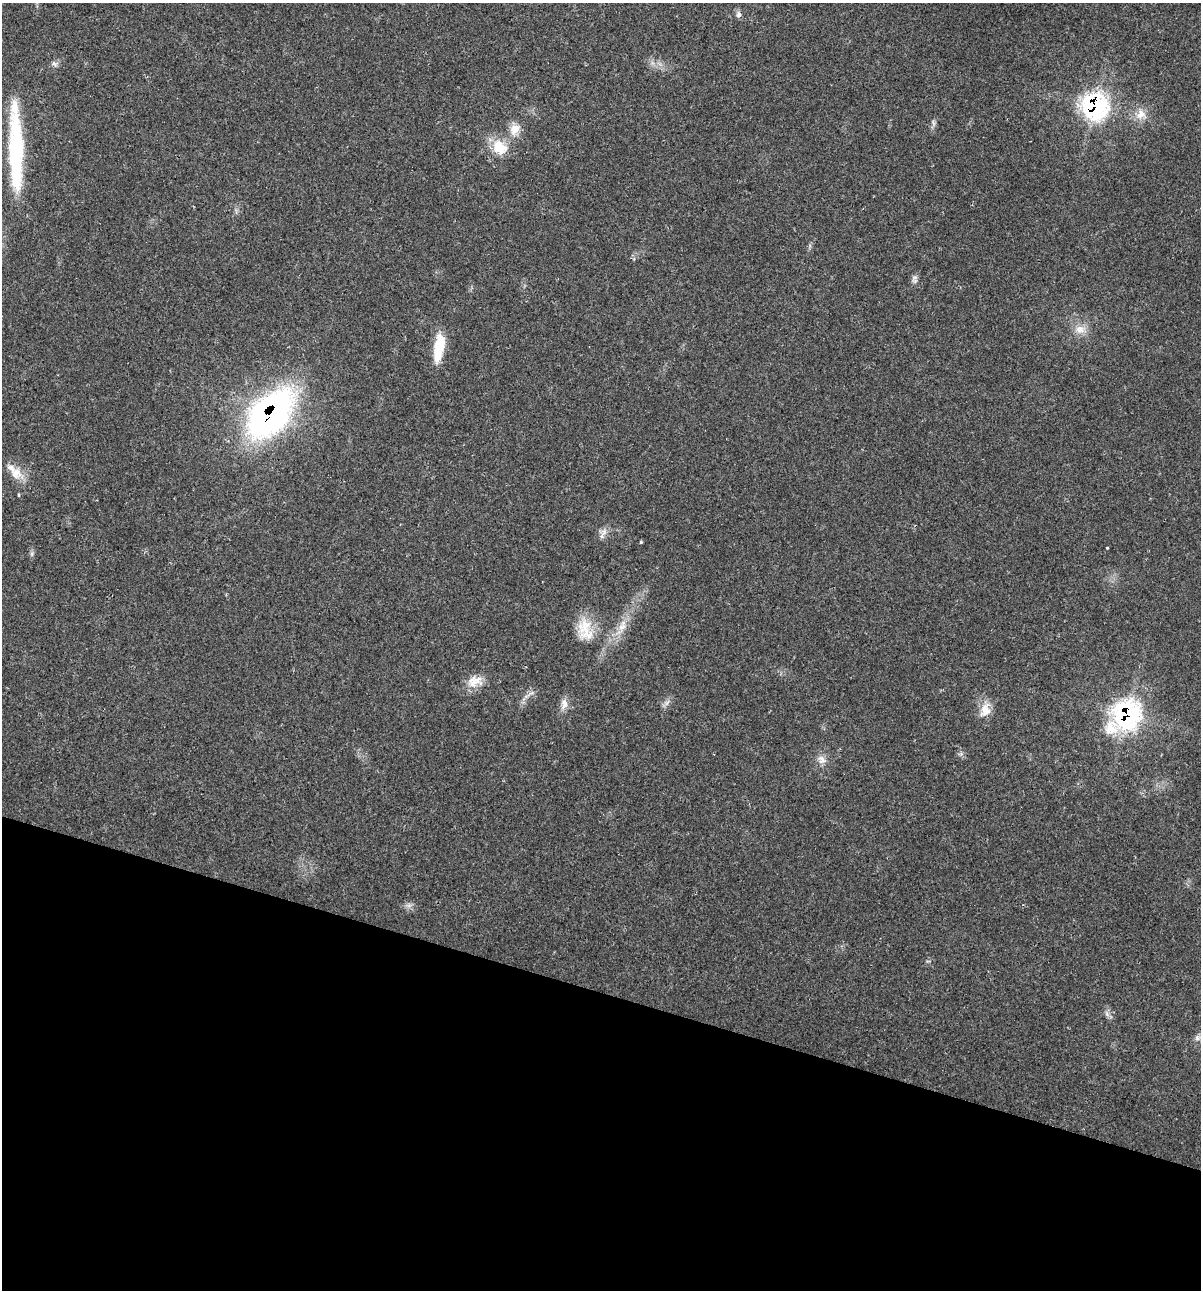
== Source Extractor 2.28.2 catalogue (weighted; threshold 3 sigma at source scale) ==
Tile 15 of 4 x 4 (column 3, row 4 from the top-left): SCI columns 2523-3721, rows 3-1290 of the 5169 x 5155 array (HDU 1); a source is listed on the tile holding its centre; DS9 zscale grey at full resolution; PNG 1203 x 1292 px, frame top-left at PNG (2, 3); no overlay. Shown black and unused: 23% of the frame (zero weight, under 2 of 3 exposures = <1% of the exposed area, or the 3 px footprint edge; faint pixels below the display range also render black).
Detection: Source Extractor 2.28.2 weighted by HDU 2 'WHT'; one run over the whole footprint, this tile lists its part. Background 0.0685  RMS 0.0055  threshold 0.0247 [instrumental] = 3 sigma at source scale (4.5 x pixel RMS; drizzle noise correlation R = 1.50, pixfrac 1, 0.05/0.05 arcsec/px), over >= 5 px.
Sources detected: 31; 1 too faint to see at this stretch — not listed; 2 inside a brighter listed object's ellipse — not listed separately; the other 28 listed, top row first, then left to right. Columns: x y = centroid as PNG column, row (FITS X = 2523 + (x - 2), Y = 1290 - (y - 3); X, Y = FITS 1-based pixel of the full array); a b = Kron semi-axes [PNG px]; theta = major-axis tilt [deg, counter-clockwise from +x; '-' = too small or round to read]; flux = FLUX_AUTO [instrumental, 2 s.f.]
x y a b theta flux
738 15 8 7 - 1.9
54 63 9 5 -41 1.5
1095 106 20 19 - 88
1141 114 14 11 50 6.2
933 123 9 4 -76 1.3
515 129 16 13 59 7.1
500 147 22 17 -48 13
16 150 92 15 -89 59
915 281 8 8 - 1.9
1080 329 14 12 -7 5.8
439 347 32 10 81 18
270 414 49 28 49 200
16 473 18 16 -66 8.1
19 495 3 3 - 0.71
604 532 9 6 70 2.7
641 542 3 3 - 0.68
1107 548 3 3 - 0.67
32 554 7 4 -72 1
622 627 13 10 45 5.2
585 629 31 19 -79 15
474 681 21 15 14 8.3
564 704 15 8 84 4.2
985 710 18 13 77 8.1
1127 714 24 23 - 94
822 760 13 9 -48 3.9
409 905 7 4 18 1.6
1107 1014 8 5 -46 1.6
1197 1038 8 7 - 1.9
Overlapping masked pixels (flux is a lower limit): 3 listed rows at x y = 1095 106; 270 414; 1127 714